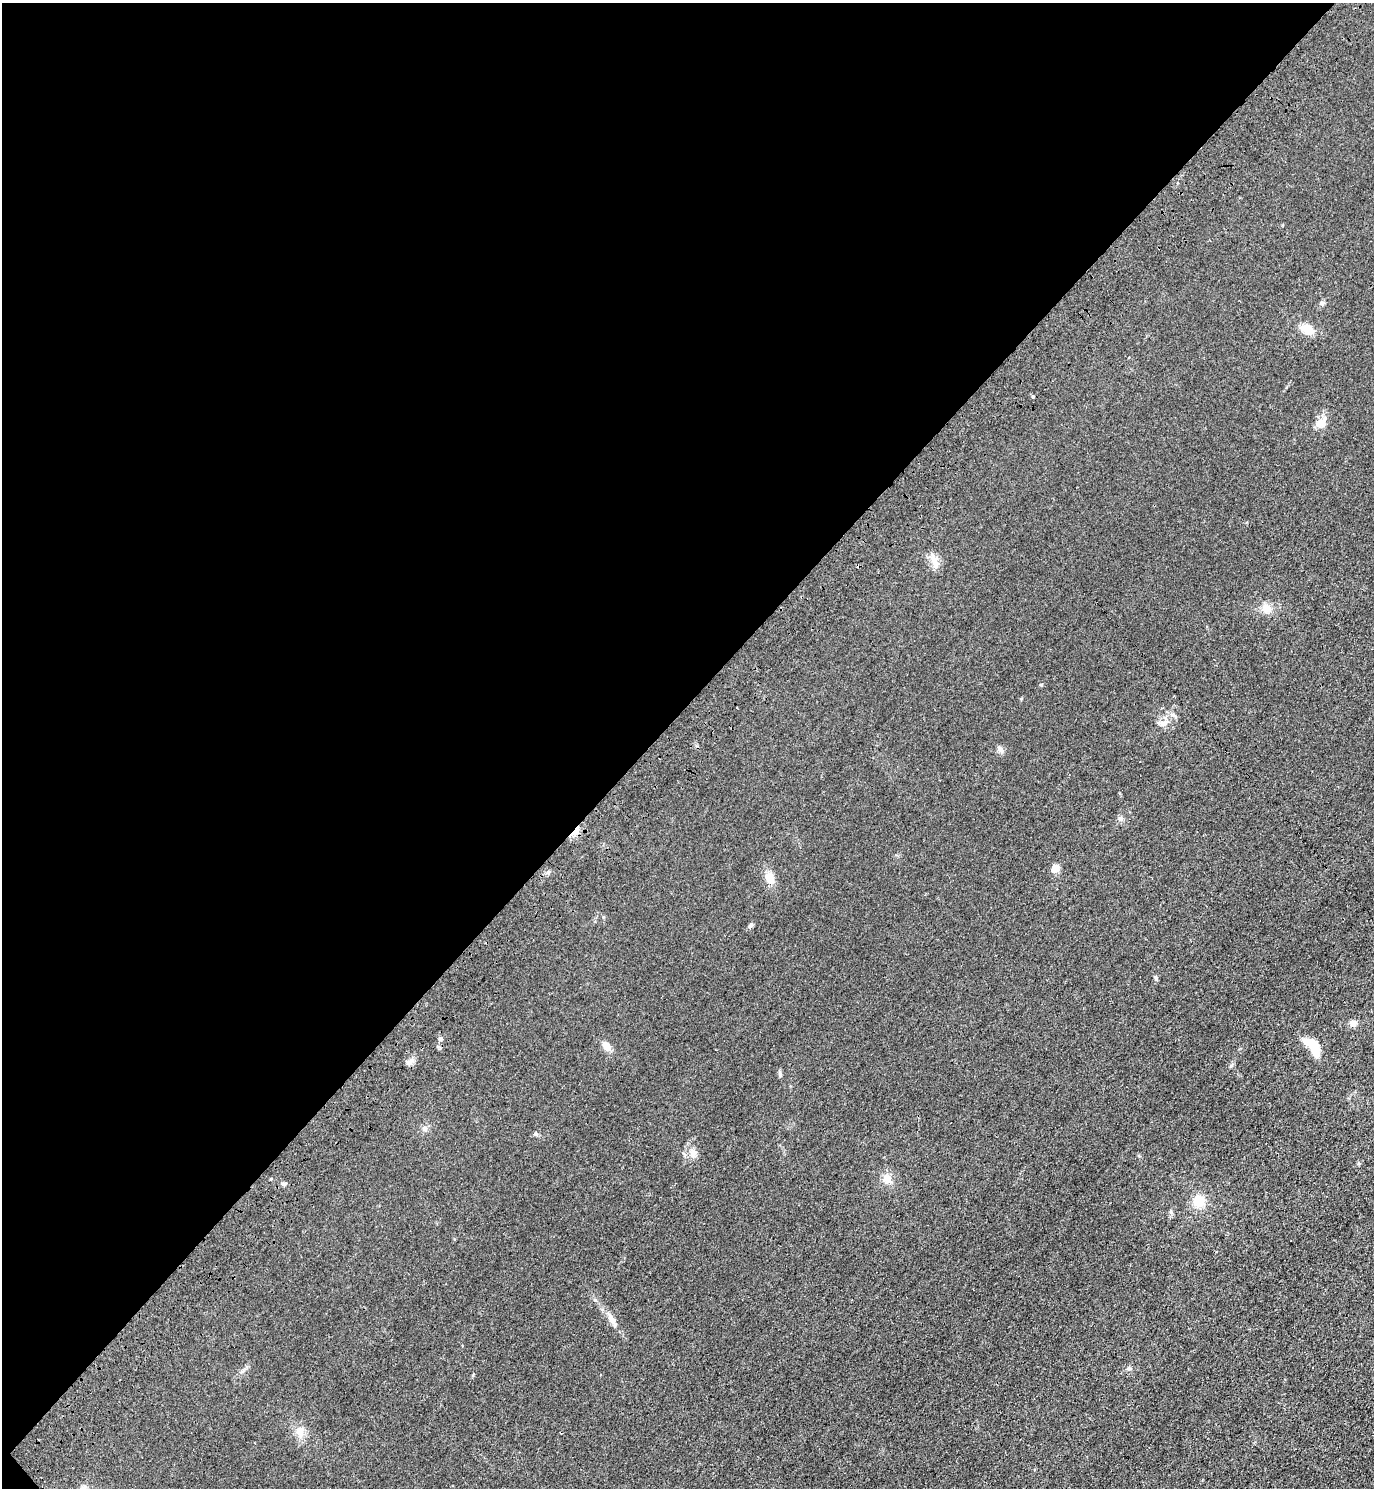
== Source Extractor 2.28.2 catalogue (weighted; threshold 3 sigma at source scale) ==
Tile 5 of 4 x 4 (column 1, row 2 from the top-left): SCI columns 381-1752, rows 3058-4543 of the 6111 x 6115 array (HDU 1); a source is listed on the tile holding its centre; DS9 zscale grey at full resolution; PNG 1376 x 1490 px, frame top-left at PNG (2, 3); no overlay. Shown black and unused: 48% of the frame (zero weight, under 3 of 4 exposures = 6% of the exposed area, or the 3 px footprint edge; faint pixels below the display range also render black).
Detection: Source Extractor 2.28.2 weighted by HDU 2 'WHT'; one run over the whole footprint, this tile lists its part. Background 0.0215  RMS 0.0053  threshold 0.0238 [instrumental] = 3 sigma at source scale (4.5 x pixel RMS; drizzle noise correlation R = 1.50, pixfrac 1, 0.05/0.05 arcsec/px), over >= 5 px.
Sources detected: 32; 1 inside a brighter object's white glare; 1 cosmic-ray / hot-pixel residue — not listed; the other 30 listed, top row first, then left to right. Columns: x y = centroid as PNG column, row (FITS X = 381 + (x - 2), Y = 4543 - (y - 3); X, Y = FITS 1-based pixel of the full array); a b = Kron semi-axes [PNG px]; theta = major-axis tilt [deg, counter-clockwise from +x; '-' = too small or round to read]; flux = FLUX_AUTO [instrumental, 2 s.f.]
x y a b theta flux
1322 303 6 5 - 1.1
1307 329 14 10 -28 8
1033 397 5 3 - 0.52
1320 424 13 10 -39 4
934 562 25 7 -73 4.4
1266 608 13 11 -6 5
1164 723 14 7 35 3.4
1000 749 11 5 -61 1.6
1120 819 7 7 - 1.4
575 831 15 5 52 4.7
1055 869 9 7 50 4.6
548 872 5 5 - 0.85
770 878 13 10 -66 5.6
751 925 7 5 38 1.1
1156 978 7 5 -88 0.99
1353 1023 8 7 - 2.3
440 1039 6 5 - 1.3
607 1046 11 8 -58 3.7
1315 1049 14 7 -75 13
408 1062 8 6 1 1.7
780 1074 8 5 -84 1.1
425 1128 8 6 -71 1.4
693 1153 10 9 - 3.1
887 1179 12 10 89 4.3
284 1184 7 5 -1 1
1199 1201 13 12 - 9.1
611 1319 13 8 -58 3.2
1129 1368 6 5 - 0.92
300 1432 13 10 82 4.4
83 1488 10 7 64 2.2
Overlapping masked pixels (flux is a lower limit): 1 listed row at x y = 575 831
Isophote crosses this tile's border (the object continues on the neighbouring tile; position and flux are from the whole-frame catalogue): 1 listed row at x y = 83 1488
Unlisted compact peaks at least as high as the median listed source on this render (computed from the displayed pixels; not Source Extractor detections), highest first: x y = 1041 685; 536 1134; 473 1375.